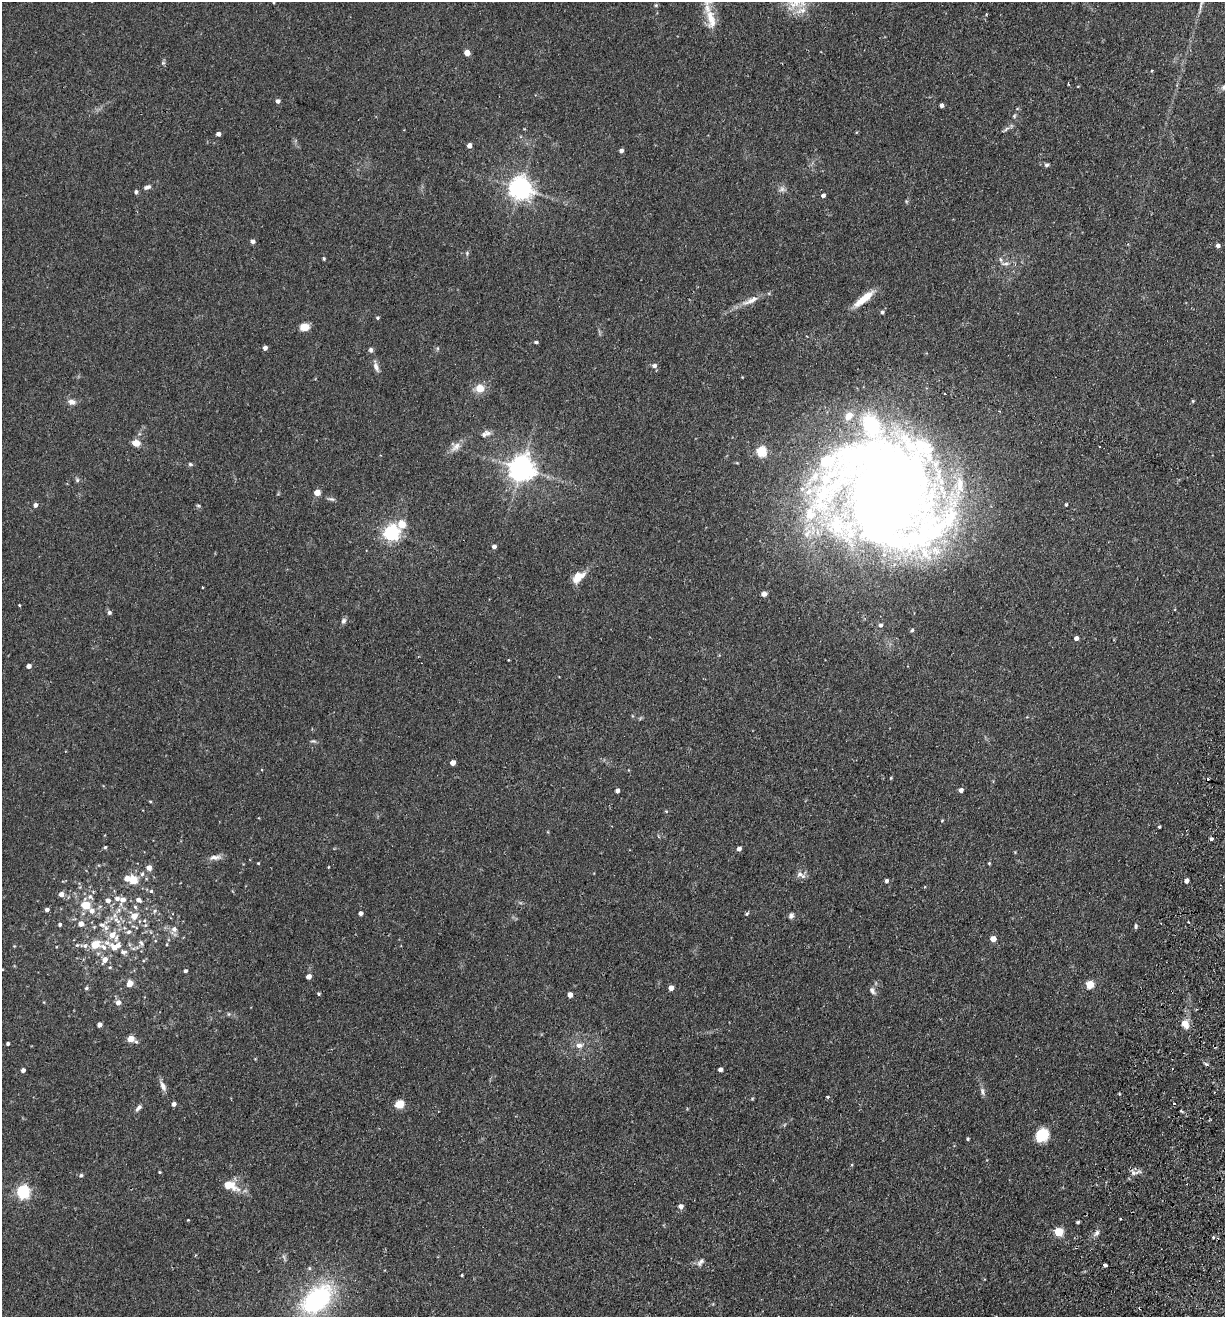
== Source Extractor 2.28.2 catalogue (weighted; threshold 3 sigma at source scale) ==
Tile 6 of 4 x 4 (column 2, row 2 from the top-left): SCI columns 1536-2758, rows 2651-3965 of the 5389 x 5300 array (HDU 1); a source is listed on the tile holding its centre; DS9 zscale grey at full resolution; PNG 1227 x 1319 px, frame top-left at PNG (2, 2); no overlay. Shown black and unused: <1% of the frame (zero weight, under 2 of 3 exposures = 3% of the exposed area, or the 3 px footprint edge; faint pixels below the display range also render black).
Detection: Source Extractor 2.28.2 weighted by HDU 2 'WHT'; one run over the whole footprint, this tile lists its part. Background 0.0897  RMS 0.0061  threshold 0.0274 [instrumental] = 3 sigma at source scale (4.5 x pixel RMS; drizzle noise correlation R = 1.50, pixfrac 1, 0.05/0.05 arcsec/px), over >= 5 px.
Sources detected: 182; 2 inside a brighter object's white glare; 6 cosmic-ray / hot-pixel residue — not listed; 10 inside a brighter listed object's ellipse — not listed separately; the other 164 listed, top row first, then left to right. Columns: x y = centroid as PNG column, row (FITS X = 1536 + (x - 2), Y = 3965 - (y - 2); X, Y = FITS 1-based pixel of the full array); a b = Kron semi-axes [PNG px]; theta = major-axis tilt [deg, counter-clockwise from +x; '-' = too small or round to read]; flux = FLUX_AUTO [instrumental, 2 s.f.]
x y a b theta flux
273 2 4 2 - 0.52
795 2 28 16 3 15
986 15 3 3 - 1.4
711 19 31 12 -78 11
467 53 4 4 - 7.5
163 63 6 5 - 0.93
1151 70 3 3 - 0.75
1224 87 8 7 - 2.1
278 101 4 4 - 2.2
942 105 4 3 - 1.9
1014 116 5 5 - 0.87
1006 129 8 4 46 1.4
218 134 4 4 - 2.6
469 146 4 4 - 3.5
621 151 4 4 - 2.3
1047 165 7 5 3 1.2
147 187 10 6 22 2
520 188 7 7 - 450
782 189 8 6 27 1.9
136 192 5 4 - 1
823 195 4 3 - 1.8
253 241 4 4 - 2.4
1218 246 4 4 - 2.2
467 253 5 4 - 0.72
324 259 3 3 - 0.83
1005 264 10 5 0 2
864 299 28 8 39 10
751 300 28 7 24 6.2
882 312 5 4 - 1.3
377 318 4 4 - 0.92
304 327 8 6 9 7.4
536 342 4 3 - 1
265 348 4 4 - 2.4
370 350 6 5 - 1.5
654 366 7 6 - 1.9
376 367 13 6 -68 2.8
480 388 6 6 - 10
1193 401 4 4 - 0.67
72 402 10 7 -19 2.8
484 435 11 7 46 2.8
136 443 10 8 -7 4.7
455 447 15 11 48 4.3
761 452 5 5 - 44
190 464 6 5 - 0.94
522 469 8 8 - 660
77 480 6 6 - 1
317 492 4 4 - 8.7
886 496 128 63 -60 510
331 499 10 5 -11 1.4
35 505 5 5 - 2
1066 505 4 3 - 0.63
198 506 6 4 -1 0.74
402 524 5 5 - 16
391 533 6 6 - 180
807 533 13 7 42 4.7
494 547 4 4 - 2.3
577 575 18 10 -3 5.9
202 587 3 3 - 1.1
764 594 6 5 - 2.4
19 605 3 2 - 0.46
109 613 5 4 - 1.5
343 621 7 6 - 1.8
880 625 5 5 - 1.4
912 630 5 4 - 0.84
1076 638 4 4 - 3.1
508 660 3 2 - 0.38
29 666 4 4 - 2.8
313 741 9 4 -6 0.97
453 763 4 4 - 4.9
891 778 5 3 - 0.48
961 790 4 4 - 2.7
617 791 4 4 - 2.4
150 801 3 3 - 0.54
666 811 5 3 - 0.56
942 821 4 4 - 0.54
1159 827 3 3 - 0.73
1211 839 4 4 - 1.1
105 847 4 3 - 0.83
739 849 4 4 - 2
215 857 18 6 5 3.3
258 863 3 3 - 0.5
989 863 4 4 - 0.57
328 867 4 3 - 0.37
149 868 6 5 - 3.9
142 874 6 6 - 1.5
801 875 14 6 -27 2.6
127 878 6 5 - 3.8
133 880 5 5 - 23
886 881 4 4 - 1.6
1186 881 4 4 - 2.9
151 891 5 5 - 0.94
61 894 5 5 - 3.7
90 897 8 6 -42 2.1
123 900 9 6 60 4.3
138 900 7 5 -28 2.4
108 901 6 6 - 2.7
86 905 5 5 - 20
135 907 6 5 - 1
47 910 4 4 - 1.9
118 910 10 6 47 2.8
92 911 7 7 - 3.2
155 911 6 5 - 1.2
360 913 4 4 - 2.3
747 914 6 4 52 0.8
791 915 8 6 73 1.6
134 916 7 6 - 7.1
117 920 13 6 -47 3.9
60 924 5 4 - 1
81 924 6 6 - 3.5
102 925 10 7 -16 3
1136 926 6 4 88 0.91
174 929 9 8 - 3.2
128 932 7 6 - 1.8
112 935 10 8 38 5.9
993 939 4 4 - 6.4
141 943 9 6 -58 1.7
95 944 5 5 - 18
77 945 4 4 - 0.77
14 946 4 4 - 0.47
85 946 8 7 - 1.9
115 947 13 8 18 8.5
123 952 8 6 -3 2
105 960 8 6 59 4
185 971 4 4 - 1.1
309 977 4 4 - 3.5
130 983 5 5 - 6.9
1090 985 5 5 - 21
86 988 5 4 - 0.97
671 988 4 4 - 3.7
872 991 11 6 -56 2
318 994 4 3 - 0.72
570 995 4 4 - 3.7
118 1003 6 5 - 3.5
229 1014 6 4 -90 0.67
1185 1024 9 7 -66 6.3
99 1025 4 4 - 2.9
131 1039 6 4 -24 11
8 1043 3 3 - 1.1
579 1045 9 7 -15 3.1
720 1069 4 4 - 2.3
23 1070 4 4 - 2
163 1086 14 7 -64 3
982 1091 11 6 -79 1.9
827 1097 4 3 - 0.75
752 1099 5 3 - 0.51
174 1104 4 4 - 1.9
400 1104 5 5 - 23
138 1108 10 5 50 1.8
1042 1135 14 12 46 13
968 1139 3 3 - 0.77
159 1172 3 3 - 0.54
1134 1173 13 5 6 2.6
81 1175 5 4 - 1.1
230 1185 18 10 -21 11
23 1192 6 5 - 100
681 1206 5 5 - 2.6
1078 1222 3 3 - 0.93
1059 1232 5 5 - 23
1097 1233 8 6 51 1.9
284 1257 7 4 -71 1.1
701 1262 13 6 51 2.3
1105 1265 4 3 - 3.4
462 1275 3 3 - 0.49
317 1299 34 21 43 80
Isophote crosses this tile's border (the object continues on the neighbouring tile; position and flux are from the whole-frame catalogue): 4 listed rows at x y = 273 2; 795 2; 711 19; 1224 87